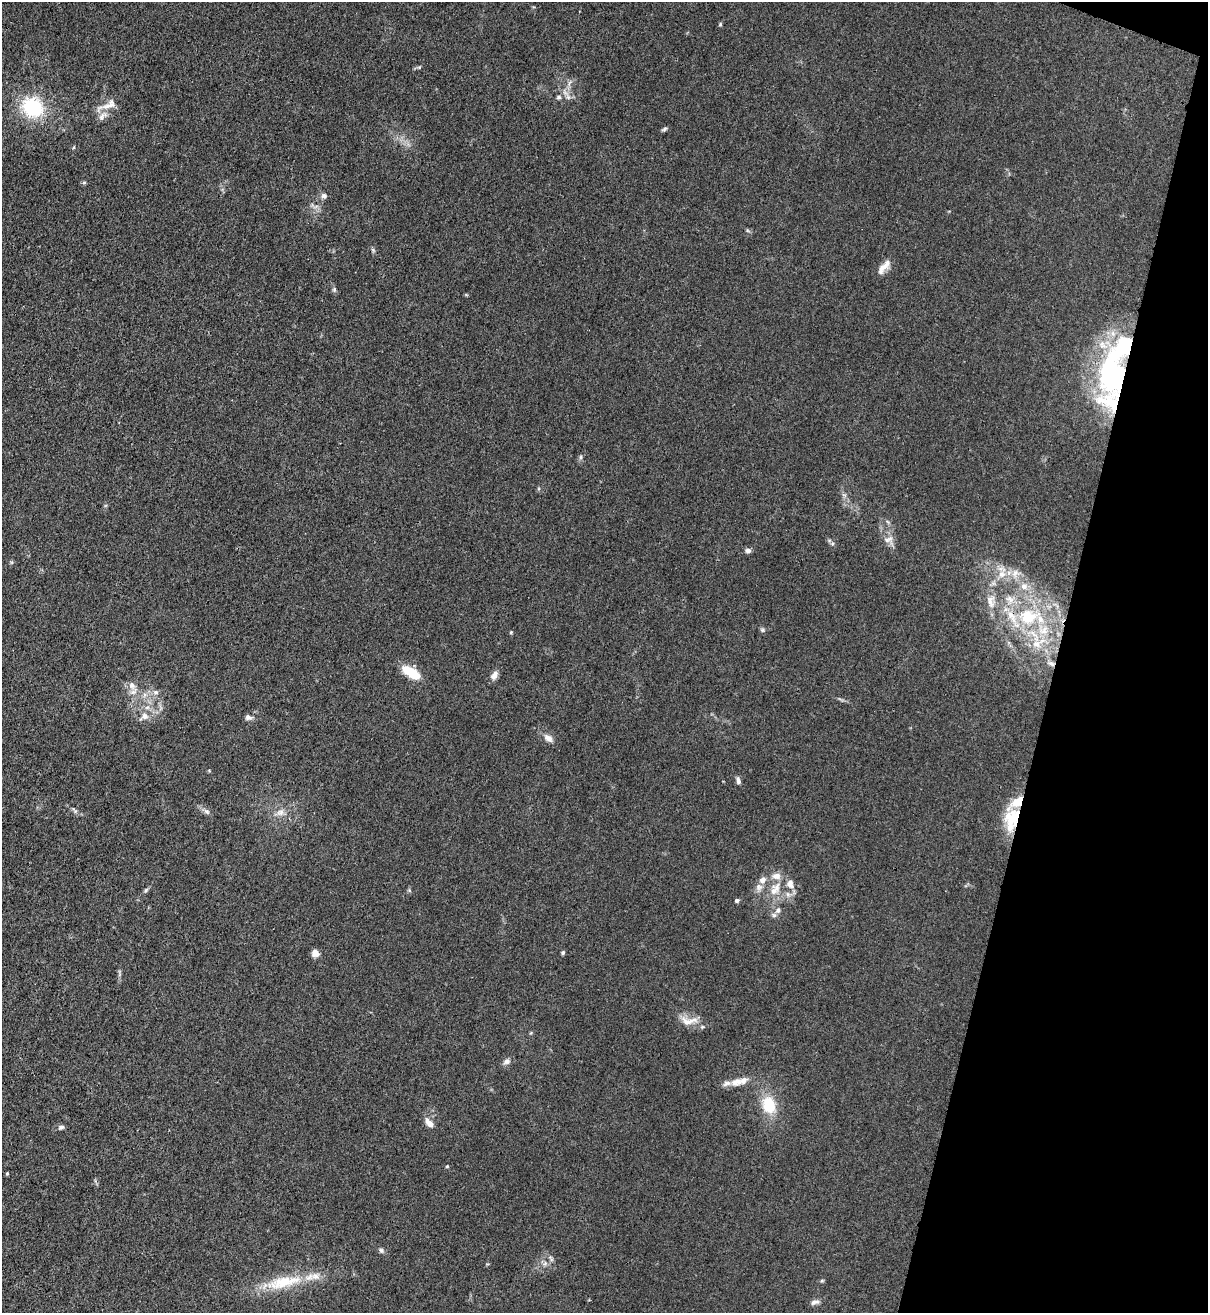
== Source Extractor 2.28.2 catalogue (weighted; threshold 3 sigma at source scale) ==
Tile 8 of 4 x 4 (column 4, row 2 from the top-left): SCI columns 3832-5037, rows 2653-3963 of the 5381 x 5304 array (HDU 1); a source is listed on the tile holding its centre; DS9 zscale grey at full resolution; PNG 1210 x 1315 px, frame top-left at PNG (2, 2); no overlay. Shown black and unused: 13% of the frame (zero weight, under 3 of 4 exposures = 7% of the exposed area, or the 3 px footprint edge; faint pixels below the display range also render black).
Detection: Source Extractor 2.28.2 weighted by HDU 2 'WHT'; one run over the whole footprint, this tile lists its part. Background 0.0241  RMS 0.0029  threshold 0.0129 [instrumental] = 3 sigma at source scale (4.5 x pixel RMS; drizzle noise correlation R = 1.50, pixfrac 1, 0.05/0.05 arcsec/px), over >= 5 px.
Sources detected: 71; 13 inside a brighter listed object's ellipse — not listed separately; the other 58 listed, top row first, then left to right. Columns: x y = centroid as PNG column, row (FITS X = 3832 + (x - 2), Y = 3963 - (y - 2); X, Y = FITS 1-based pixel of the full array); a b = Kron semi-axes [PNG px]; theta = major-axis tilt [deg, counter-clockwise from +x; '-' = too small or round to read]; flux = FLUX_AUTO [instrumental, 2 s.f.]
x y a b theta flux
720 24 5 4 - 0.3
559 97 7 5 14 0.6
108 105 28 10 22 3.1
32 107 24 21 -34 16
664 129 8 4 26 0.53
74 147 5 3 - 0.24
84 183 6 4 1 0.38
324 196 8 7 - 0.91
373 250 7 4 -46 0.45
882 268 16 11 54 2.4
334 289 7 5 71 0.48
1114 376 46 33 -89 52
581 457 6 5 - 0.49
888 539 14 7 18 1.4
748 551 6 6 - 0.98
1015 573 12 8 78 2
1002 574 11 10 - 2.8
1024 586 11 9 -35 2.3
1010 600 14 11 -55 3.1
991 601 21 11 -85 3.7
1028 617 26 19 14 15
762 630 6 5 - 0.47
511 632 5 4 - 0.26
1036 644 14 12 -12 4.3
1051 663 10 6 -25 1.2
411 672 21 9 -32 7.4
494 675 12 7 62 1.4
132 685 10 8 -31 1.6
156 692 8 6 -1 0.93
145 716 10 9 - 1.6
248 717 9 7 -10 0.94
548 738 12 7 -38 1.8
738 781 9 5 -80 0.82
207 812 9 5 -40 0.8
280 812 10 8 17 1.6
1010 817 24 19 -78 7.9
776 876 13 9 3 2.2
762 880 10 8 35 1.5
790 884 14 9 -71 2.2
146 890 7 4 45 0.49
773 891 16 13 56 4
737 900 5 5 - 0.54
778 910 9 6 69 1.1
315 953 9 8 - 1.5
563 953 6 4 69 0.4
689 1021 28 10 4 3.6
506 1061 9 7 33 1
736 1082 18 10 16 2.6
769 1105 19 14 -76 8.7
429 1123 13 7 -47 2
61 1127 7 5 16 0.74
447 1166 4 4 - 0.29
7 1173 4 4 - 0.28
381 1250 7 5 -73 0.59
545 1264 8 4 19 0.73
822 1281 6 4 1 0.34
283 1282 55 15 13 12
815 1302 13 6 14 1.1
Overlapping masked pixels (flux is a lower limit): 3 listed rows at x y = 1114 376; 1051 663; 1010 817